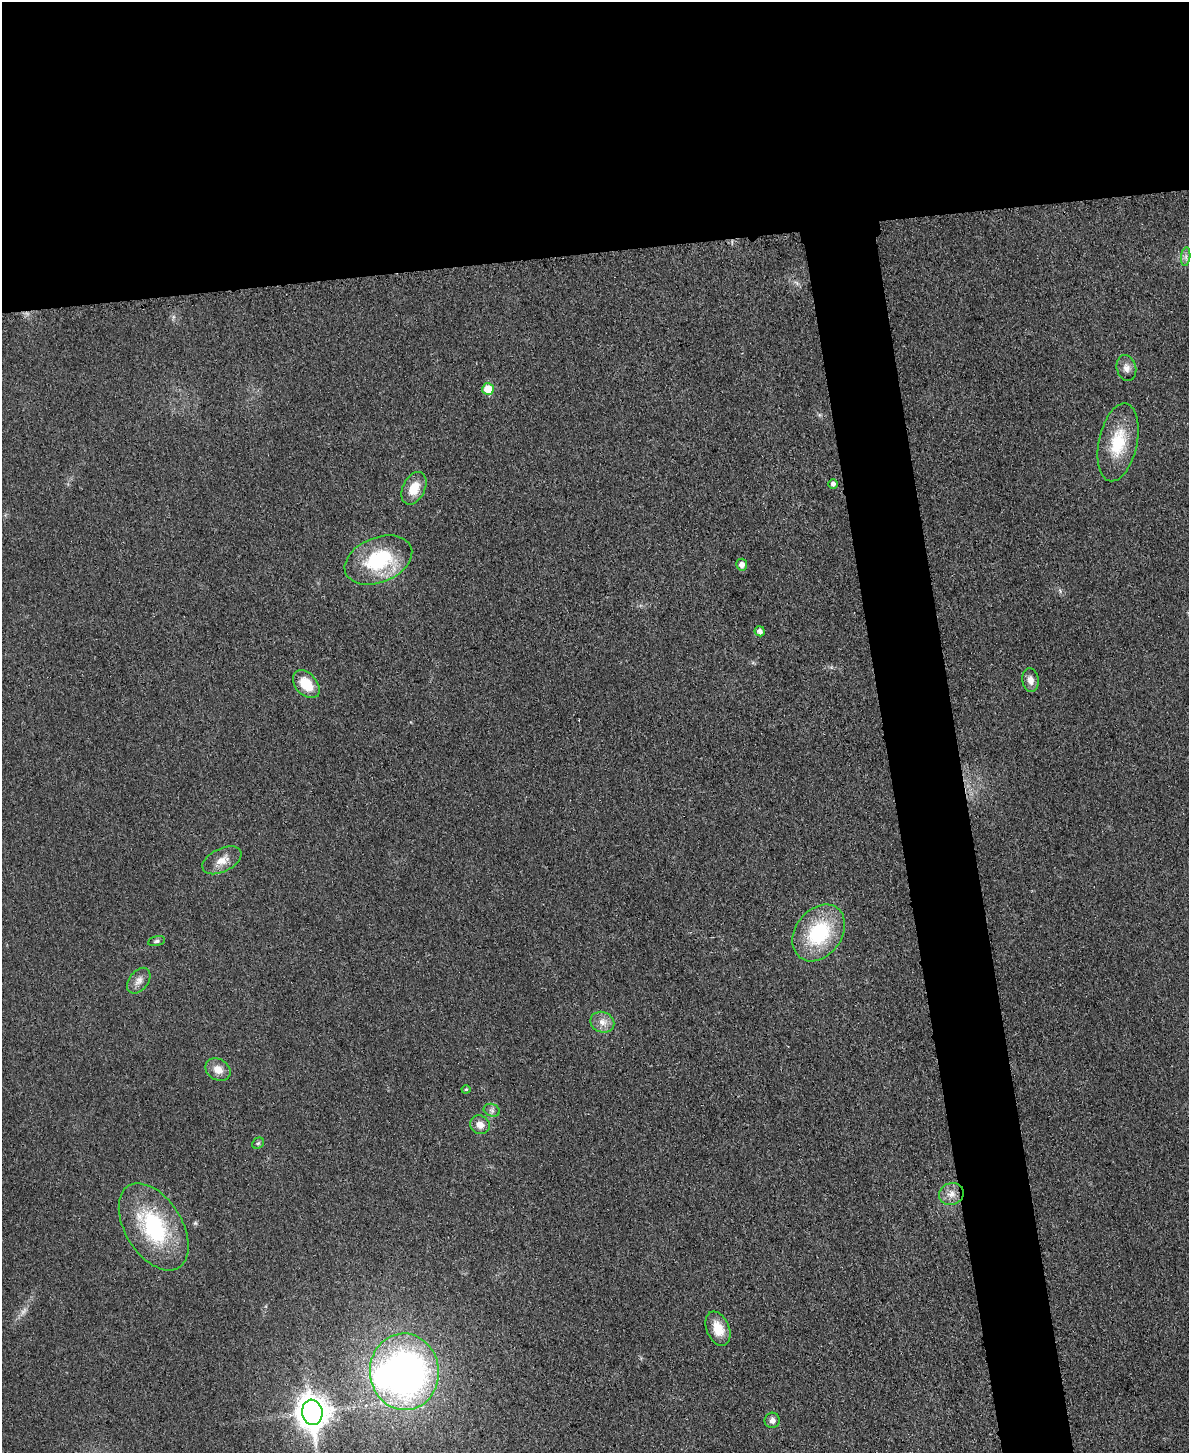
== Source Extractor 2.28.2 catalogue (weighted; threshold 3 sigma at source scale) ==
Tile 2 of 4 x 3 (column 2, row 1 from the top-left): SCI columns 1203-2389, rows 3166-4616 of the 4778 x 4763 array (HDU 1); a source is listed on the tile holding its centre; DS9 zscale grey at full resolution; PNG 1191 x 1455 px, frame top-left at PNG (2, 2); each listed source drawn as its Kron ellipse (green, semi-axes under 4 px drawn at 4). Shown black and unused: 22% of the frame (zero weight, under 3 of 4 exposures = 2% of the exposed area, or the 3 px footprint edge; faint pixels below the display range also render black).
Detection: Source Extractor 2.28.2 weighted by HDU 2 'WHT'; one run over the whole footprint, this tile lists its part. Background 0.0706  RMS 0.007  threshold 0.0317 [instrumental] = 3 sigma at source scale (4.5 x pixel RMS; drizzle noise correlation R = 1.50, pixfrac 1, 0.05/0.05 arcsec/px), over >= 5 px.
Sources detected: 29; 1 too faint to see at this stretch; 1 inside a brighter object's white glare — neither listed nor drawn; the other 27 listed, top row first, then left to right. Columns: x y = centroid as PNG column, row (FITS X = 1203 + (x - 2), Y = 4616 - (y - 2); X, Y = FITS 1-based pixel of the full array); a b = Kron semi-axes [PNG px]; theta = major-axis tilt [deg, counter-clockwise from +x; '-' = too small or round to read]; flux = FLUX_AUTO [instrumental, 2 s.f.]
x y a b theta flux
1186 257 9 4 82 2.4
1126 368 13 9 -76 4.6
488 389 6 5 - 16
1118 442 39 19 78 30
833 484 5 5 - 2.5
414 488 17 11 63 13
378 560 35 22 22 53
742 565 6 5 - 4
760 631 5 5 - 3.1
1031 680 12 8 -80 4.7
306 684 16 10 -48 17
222 860 21 11 26 8.8
819 933 31 23 53 55
156 941 9 5 13 1.5
139 981 14 9 51 5
602 1022 12 10 -22 6.1
218 1070 13 10 -33 7.4
466 1089 4 4 - 0.79
492 1110 8 6 -21 2.2
480 1125 10 9 - 5.7
258 1143 6 5 - 1.2
951 1194 12 11 - 6.6
154 1227 48 28 -58 69
718 1329 18 11 -67 12
404 1372 38 34 -85 300
312 1412 13 10 -80 1100
772 1420 8 7 - 3.5